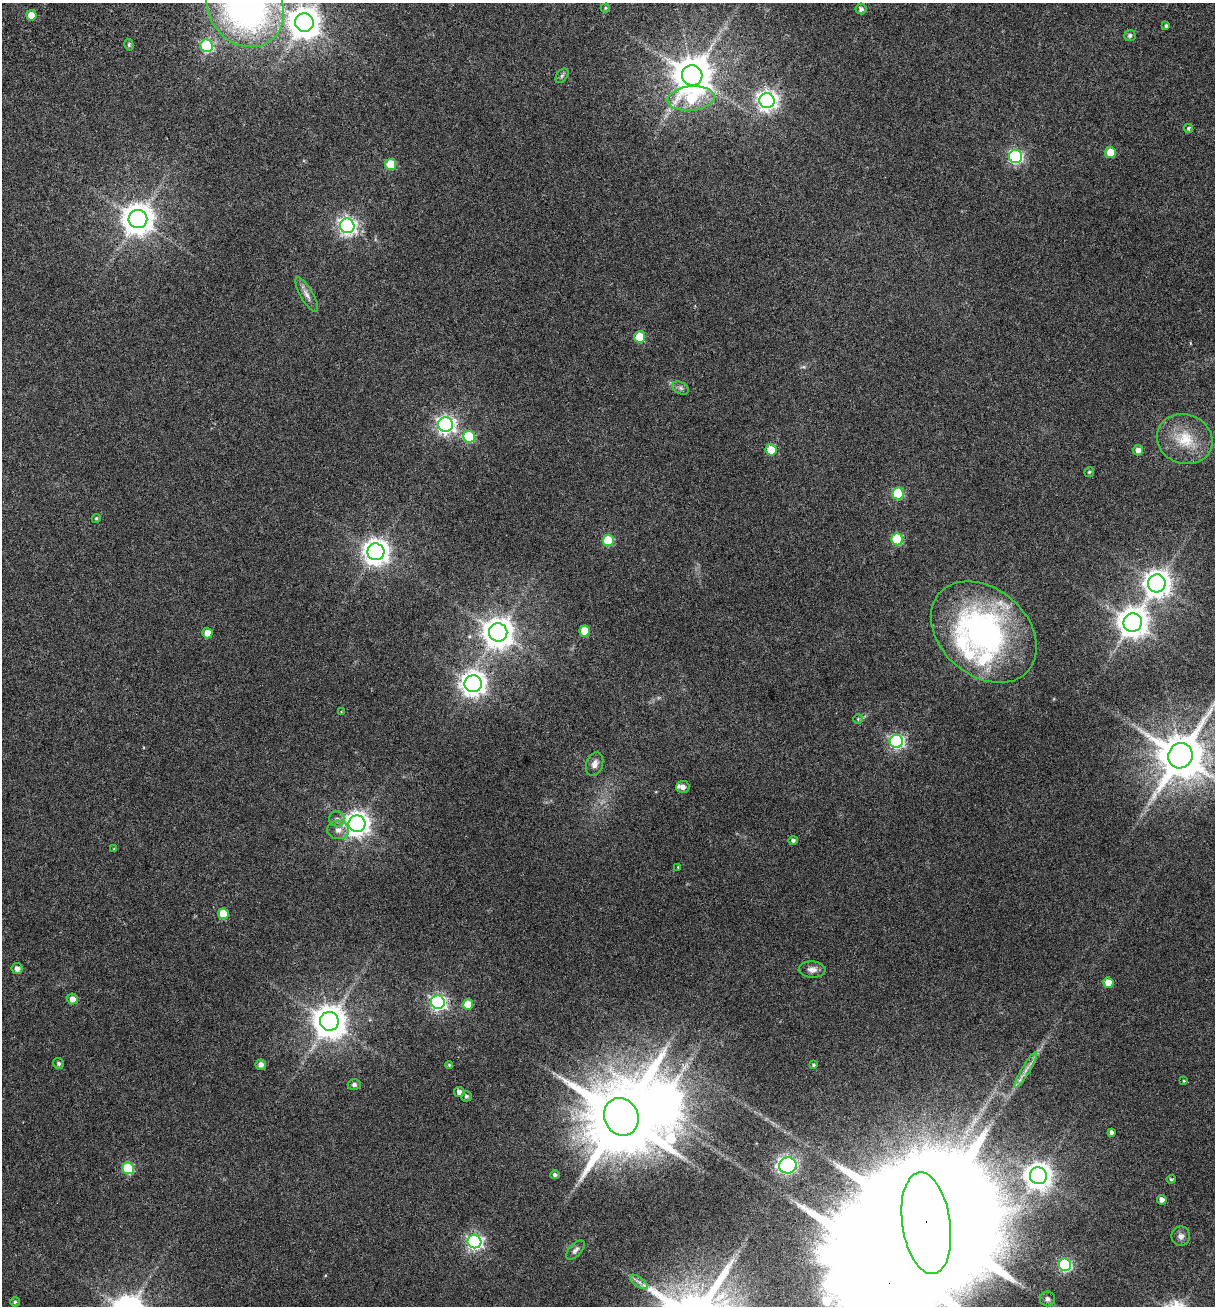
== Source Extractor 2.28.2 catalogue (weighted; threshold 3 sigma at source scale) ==
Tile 11 of 4 x 4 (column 3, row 3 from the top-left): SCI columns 2766-3978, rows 1422-2725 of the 5348 x 5499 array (HDU 1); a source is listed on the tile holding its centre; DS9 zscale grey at full resolution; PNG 1217 x 1308 px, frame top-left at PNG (2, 3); each listed source drawn as its Kron ellipse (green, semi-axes under 4 px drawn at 4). Shown black and unused: <1% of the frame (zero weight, under 3 of 6 exposures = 11% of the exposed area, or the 3 px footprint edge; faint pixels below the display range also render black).
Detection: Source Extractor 2.28.2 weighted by HDU 2 'WHT'; one run over the whole footprint, this tile lists its part. Background 0.0341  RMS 0.0029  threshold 0.0117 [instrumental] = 3 sigma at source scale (4.09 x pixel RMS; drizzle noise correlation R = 1.36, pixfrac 0.8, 0.0396/0.0396 arcsec/px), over >= 5 px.
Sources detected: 91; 2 inside a brighter object's white glare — neither listed nor drawn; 4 inside a brighter listed object's ellipse — not listed separately; the other 85 listed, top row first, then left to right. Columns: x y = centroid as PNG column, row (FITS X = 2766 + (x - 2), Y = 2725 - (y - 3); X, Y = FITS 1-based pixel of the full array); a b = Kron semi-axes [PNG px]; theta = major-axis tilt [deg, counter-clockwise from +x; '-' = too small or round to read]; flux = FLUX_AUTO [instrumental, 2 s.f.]
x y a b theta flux
245 7 42 36 -51 96
605 8 5 4 - 0.31
861 9 5 5 - 0.76
31 15 5 5 - 4.5
304 23 9 9 - 430
1166 26 4 3 - 0.41
1130 35 6 5 - 0.66
129 45 6 4 -79 0.43
207 46 6 6 - 27
692 75 10 10 - 790
562 76 8 5 53 0.55
691 99 23 12 5 14
767 100 7 7 - 140
1189 128 5 4 - 0.63
1110 152 5 5 - 4
1016 157 6 6 - 46
390 164 5 5 - 7.3
138 219 9 9 - 430
347 226 7 7 - 95
307 295 19 6 -60 1.5
640 337 5 5 - 9.5
681 388 9 6 -27 0.73
445 425 7 7 - 97
469 437 6 6 - 18
1185 439 28 24 -21 8.9
771 450 5 5 - 6.1
1138 450 5 5 - 1.5
1089 472 5 5 - 0.35
898 493 6 6 - 17
96 518 5 4 - 0.32
897 539 6 6 - 17
608 540 5 5 - 13
376 552 8 8 - 250
1157 583 9 8 - 260
1133 622 9 9 - 390
585 631 5 5 - 5.2
498 632 9 9 - 390
984 632 59 43 -41 68
207 633 5 5 - 2.8
473 684 8 8 - 230
341 712 3 3 - 0.23
858 719 5 5 - 0.35
896 741 6 6 - 54
1180 756 13 12 - 1300
595 764 12 8 72 1.5
683 787 6 6 - 1.2
337 819 8 7 - 1.1
357 824 8 8 - 210
338 830 11 9 -3 1.7
793 840 5 4 - 0.65
114 849 4 4 - 0.21
678 867 3 2 - 0.18
223 914 5 5 - 5.6
17 968 5 5 - 1.2
812 970 13 8 -2 1.5
1108 983 5 5 - 3
72 999 5 5 - 1.8
438 1002 7 6 - 72
468 1004 5 5 - 4.3
329 1021 9 9 - 490
59 1063 6 5 - 0.56
261 1065 5 5 - 1.3
449 1065 4 4 - 0.28
814 1065 4 3 - 0.36
1026 1070 21 4 59 1.8
1184 1081 4 3 - 0.29
354 1085 6 5 - 0.75
459 1092 5 5 - 1.2
466 1096 5 5 - 0.58
621 1117 19 17 -65 3100
1111 1132 4 4 - 0.8
788 1165 9 8 - 57
128 1168 6 6 - 17
555 1175 5 4 - 0.65
1038 1176 8 8 - 260
1171 1179 4 4 - 0.39
1162 1200 5 4 - 1.2
926 1223 51 24 -82 19000
1181 1236 10 9 - 1.2
475 1242 7 6 - 72
575 1250 12 6 46 0.96
1065 1265 6 6 - 35
639 1282 10 4 -37 0.97
1048 1299 7 7 - 1.2
15 1302 5 4 - 0.42
Overlapping masked pixels (flux is a lower limit): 1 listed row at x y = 926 1223
Isophote crosses this tile's border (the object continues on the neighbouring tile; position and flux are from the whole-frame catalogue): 3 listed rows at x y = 245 7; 1180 756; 926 1223